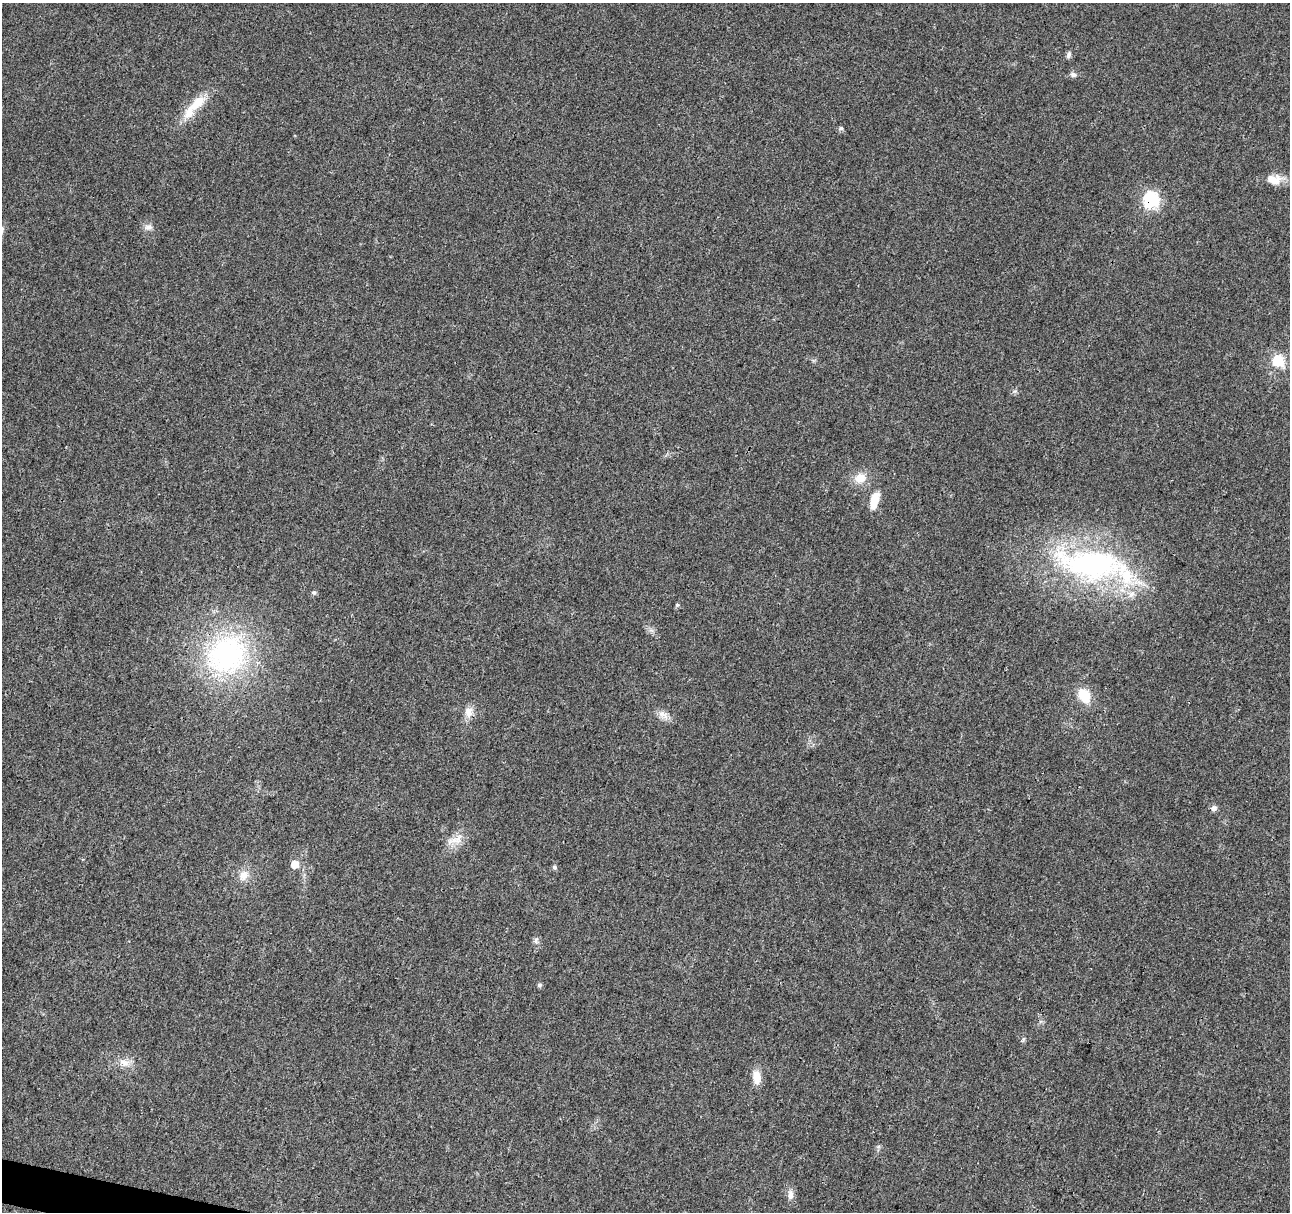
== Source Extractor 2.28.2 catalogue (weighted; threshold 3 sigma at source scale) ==
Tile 7 of 4 x 4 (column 3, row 2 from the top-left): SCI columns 2595-3882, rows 2653-3862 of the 5178 x 5357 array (HDU 1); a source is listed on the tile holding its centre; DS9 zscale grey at full resolution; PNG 1292 x 1214 px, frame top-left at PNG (2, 3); no overlay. Shown black and unused: <1% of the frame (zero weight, under 3 of 4 exposures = <1% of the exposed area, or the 3 px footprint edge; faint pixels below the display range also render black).
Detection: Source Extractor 2.28.2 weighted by HDU 2 'WHT'; one run over the whole footprint, this tile lists its part. Background 0.0265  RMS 0.0036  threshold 0.0164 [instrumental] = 3 sigma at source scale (4.5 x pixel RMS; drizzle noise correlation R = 1.50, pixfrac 1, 0.0396/0.0396 arcsec/px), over >= 5 px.
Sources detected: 29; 2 inside a brighter listed object's ellipse — not listed separately; the other 27 listed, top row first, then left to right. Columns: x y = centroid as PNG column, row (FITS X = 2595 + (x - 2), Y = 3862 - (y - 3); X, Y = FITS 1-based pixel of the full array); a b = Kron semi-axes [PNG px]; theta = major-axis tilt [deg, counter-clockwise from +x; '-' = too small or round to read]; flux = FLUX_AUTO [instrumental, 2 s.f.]
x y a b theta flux
1069 55 10 5 69 0.94
1073 74 9 6 -21 1.1
197 103 30 12 41 8.3
841 128 7 5 13 0.71
1274 180 19 13 -9 5.2
1151 200 8 7 - 52
148 227 11 7 6 1.6
1278 361 9 8 - 15
860 478 16 14 26 4.8
874 501 19 8 75 6.4
1091 564 99 41 -7 86
314 592 6 5 - 0.64
677 605 5 5 - 0.56
226 655 60 52 40 66
1084 695 18 13 -59 7.8
469 712 15 11 88 3.2
663 714 16 8 -33 2.6
1214 808 9 7 10 1.2
458 838 19 8 66 3.9
295 864 6 6 - 4.7
554 867 6 5 - 0.79
244 875 14 12 67 3.8
536 941 9 4 82 0.85
540 985 6 5 - 0.8
124 1062 16 8 -15 3.1
757 1077 16 9 -86 4.4
791 1195 14 7 90 2.1
Overlapping masked pixels (flux is a lower limit): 1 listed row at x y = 1151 200
Unlisted compact peaks at least as high as the median listed source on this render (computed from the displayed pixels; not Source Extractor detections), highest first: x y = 1023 1040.